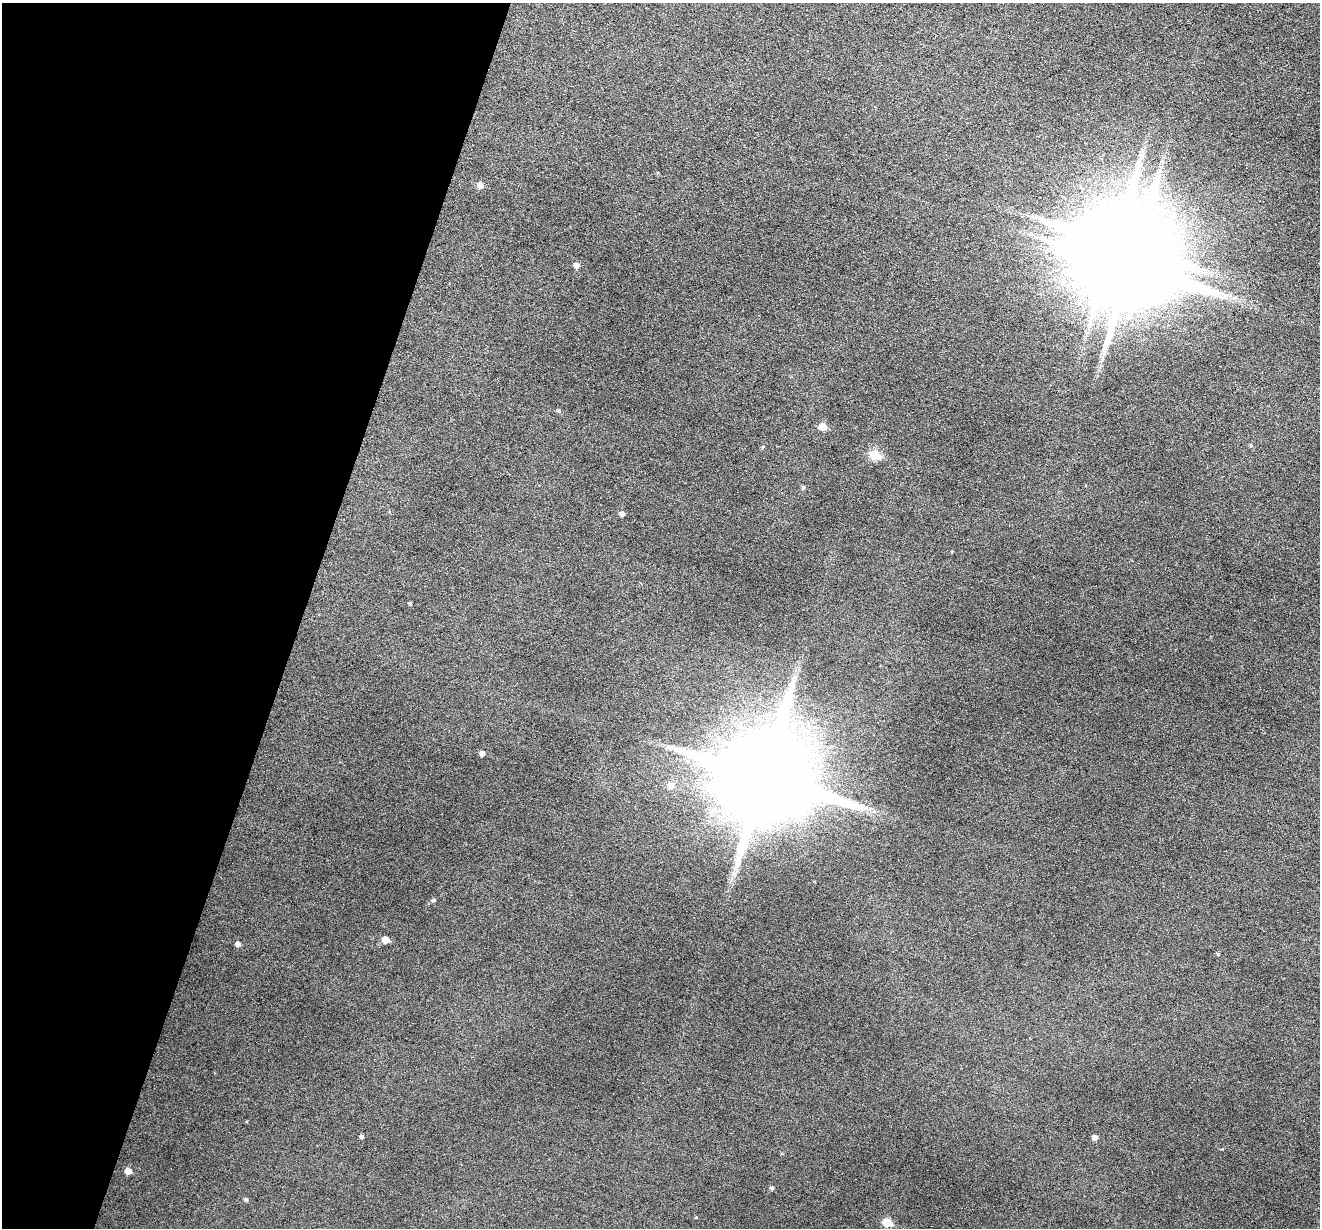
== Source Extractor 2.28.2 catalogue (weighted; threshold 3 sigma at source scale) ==
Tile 9 of 4 x 4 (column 1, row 3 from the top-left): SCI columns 4-1321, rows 1482-2707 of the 5274 x 5288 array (HDU 1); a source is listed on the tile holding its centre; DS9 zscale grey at full resolution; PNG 1322 x 1230 px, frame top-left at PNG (2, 3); no overlay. Shown black and unused: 23% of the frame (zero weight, under 3 of 6 exposures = <1% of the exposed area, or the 3 px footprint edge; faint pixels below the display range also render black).
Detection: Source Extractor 2.28.2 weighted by HDU 2 'WHT'; one run over the whole footprint, this tile lists its part. Background 0.0504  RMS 0.0056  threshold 0.0228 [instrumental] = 3 sigma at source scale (4.09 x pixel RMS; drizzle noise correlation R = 1.36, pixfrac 0.8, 0.05/0.05 arcsec/px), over >= 5 px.
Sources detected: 26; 1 inside a brighter object's white glare — not listed; the other 25 listed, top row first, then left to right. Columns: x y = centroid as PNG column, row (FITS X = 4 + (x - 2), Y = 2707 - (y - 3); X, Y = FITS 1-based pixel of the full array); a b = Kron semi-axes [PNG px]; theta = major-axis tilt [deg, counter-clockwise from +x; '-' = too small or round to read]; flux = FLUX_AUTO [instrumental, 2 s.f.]
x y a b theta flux
480 185 6 5 - 4
576 265 5 5 - 2.7
1131 265 27 20 2 8200
1226 295 7 5 42 1.7
558 411 6 5 - 0.86
822 427 6 5 - 8.9
1251 446 5 4 - 0.68
763 447 5 4 - 0.65
875 454 6 6 - 19
803 488 6 4 62 0.8
622 514 5 4 - 2.2
410 603 5 3 - 0.51
482 753 5 5 - 2
764 776 27 23 -17 12000
671 785 7 7 - 3.7
434 900 5 4 - 0.94
385 940 5 5 - 6.9
238 944 5 4 - 1.8
1218 954 4 4 - 0.61
362 1136 4 4 - 0.96
1095 1137 5 5 - 2.3
128 1171 5 5 - 4.4
772 1188 5 4 - 0.92
246 1199 5 5 - 0.8
887 1222 6 5 - 14